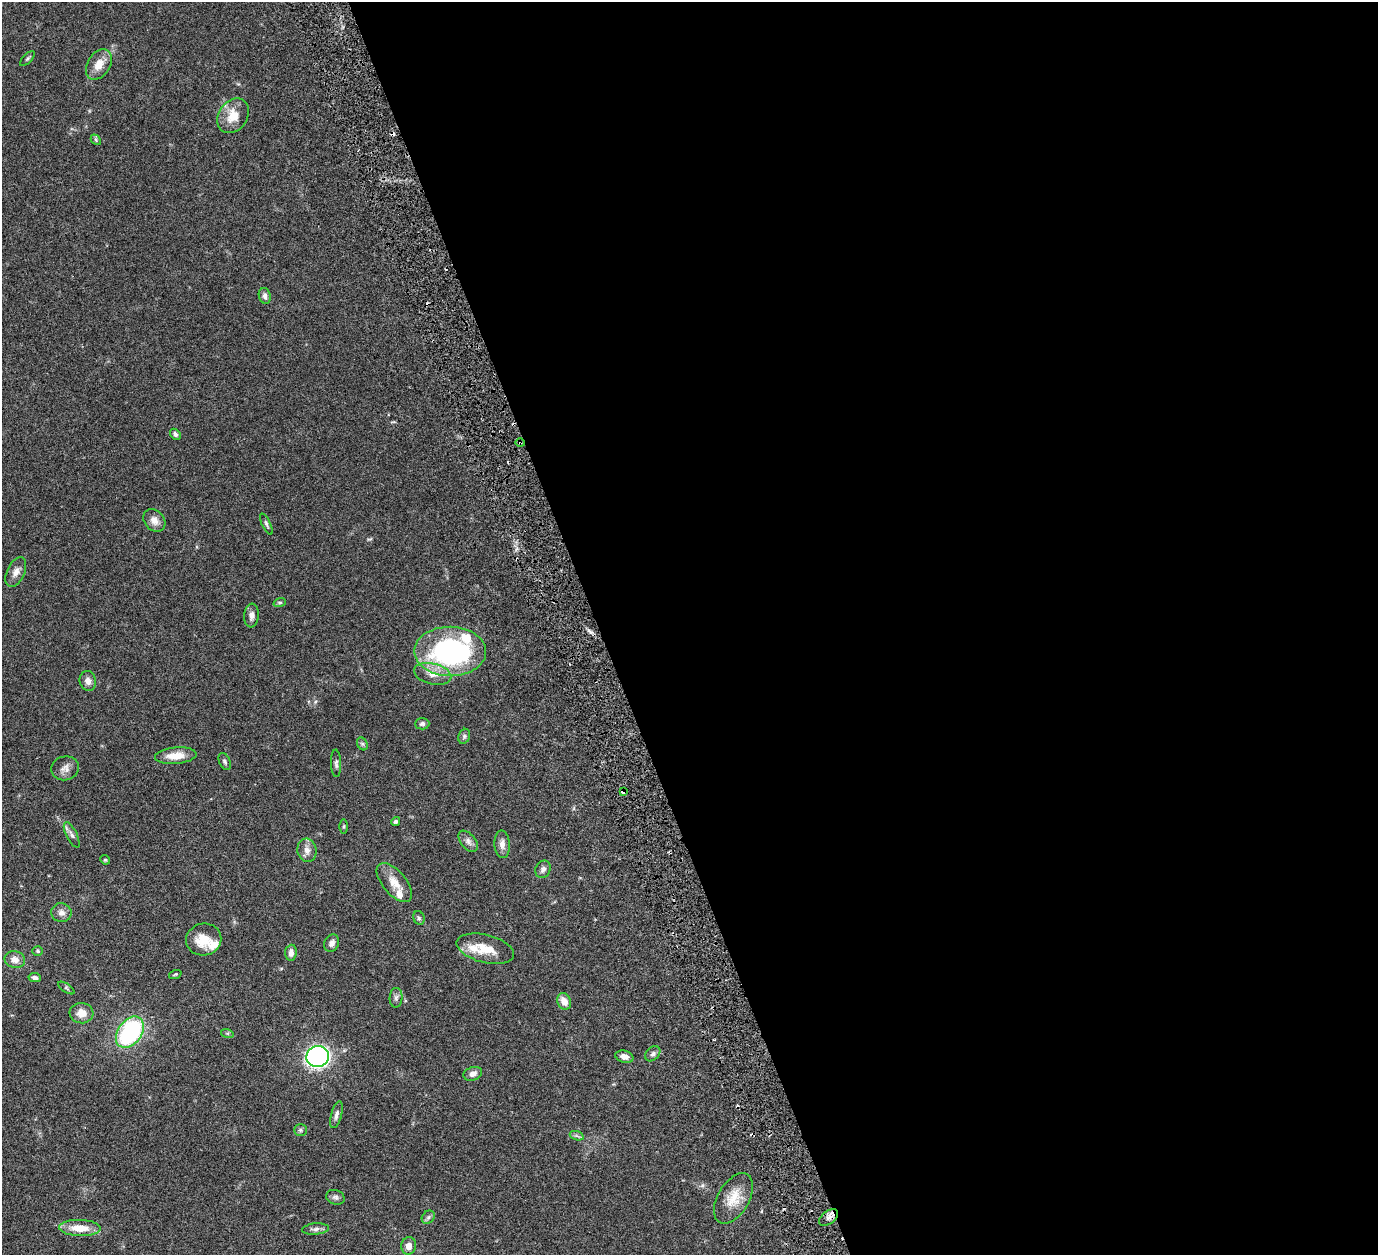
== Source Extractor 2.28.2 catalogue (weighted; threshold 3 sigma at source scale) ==
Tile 8 of 4 x 4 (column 4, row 2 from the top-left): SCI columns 4190-5565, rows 2824-4076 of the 5680 x 5541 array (HDU 1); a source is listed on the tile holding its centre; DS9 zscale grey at full resolution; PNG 1380 x 1257 px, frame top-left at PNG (2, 2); each listed source drawn as its Kron ellipse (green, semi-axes under 4 px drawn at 4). Shown black and unused: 57% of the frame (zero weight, under 3 of 6 exposures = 5% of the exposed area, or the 3 px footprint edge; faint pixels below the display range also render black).
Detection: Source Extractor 2.28.2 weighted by HDU 2 'WHT'; one run over the whole footprint, this tile lists its part. Background 0.0534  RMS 0.0027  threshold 0.0112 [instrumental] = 3 sigma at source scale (4.09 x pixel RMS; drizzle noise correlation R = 1.36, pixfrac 0.8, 0.05/0.05 arcsec/px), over >= 5 px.
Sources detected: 71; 5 cosmic-ray / hot-pixel residue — neither listed nor drawn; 4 inside a brighter listed object's ellipse — not listed separately; the other 62 listed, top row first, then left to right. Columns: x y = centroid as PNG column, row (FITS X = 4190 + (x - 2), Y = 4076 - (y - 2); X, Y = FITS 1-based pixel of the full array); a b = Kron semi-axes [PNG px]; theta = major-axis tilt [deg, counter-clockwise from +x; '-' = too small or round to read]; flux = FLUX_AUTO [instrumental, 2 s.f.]
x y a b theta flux
27 59 9 4 45 0.46
99 64 17 11 59 3.2
233 116 19 14 55 4.4
96 140 6 4 -48 0.37
265 296 8 6 -76 0.9
175 434 6 4 -47 0.65
520 443 5 3 - 0.3
154 520 12 9 -47 1.8
266 524 11 4 -65 0.58
16 572 16 8 65 1.7
280 602 6 4 18 0.33
252 615 12 7 84 1.2
450 651 36 25 -1 45
433 674 19 10 -13 3.1
88 681 10 8 -75 1.3
422 724 7 6 - 0.63
464 736 8 5 71 0.6
362 744 7 5 -60 0.46
176 756 21 8 5 3.6
225 761 9 5 -65 0.57
336 763 14 5 -88 0.74
65 768 14 12 16 1.7
624 792 4 4 - 2
396 821 4 4 - 0.44
344 826 7 3 89 0.33
72 835 14 5 -63 0.96
468 841 12 7 -50 1.1
502 844 14 8 -86 1.5
307 850 12 9 -76 1.6
105 860 5 4 - 0.28
543 869 9 7 67 0.95
394 883 23 12 -50 3.6
61 913 10 9 - 1.4
419 918 7 5 -65 0.5
204 939 18 16 11 4.6
332 943 9 7 63 1.2
485 949 29 14 -14 5.5
38 951 5 5 - 0.39
291 953 8 6 85 1.2
15 960 10 8 -14 1.8
175 974 6 3 19 0.27
35 978 6 4 -10 0.74
66 988 9 3 -34 0.38
396 998 10 6 88 0.79
564 1001 8 6 -63 2.4
81 1013 12 10 -6 2.6
130 1032 17 11 54 31
227 1033 6 4 -18 0.34
653 1054 8 6 45 0.74
318 1057 11 10 - 79
624 1057 9 6 -15 1.1
473 1074 9 6 19 1.3
336 1115 14 5 75 1
300 1130 6 5 - 0.5
577 1136 7 4 -19 0.54
335 1197 9 7 -20 0.76
733 1198 28 15 59 5.1
428 1217 7 6 - 0.55
828 1218 11 6 36 1.2
80 1228 20 8 -2 4.6
315 1229 14 5 5 0.99
409 1246 8 7 - 1.6
Overlapping masked pixels (flux is a lower limit): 2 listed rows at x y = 520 443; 624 792